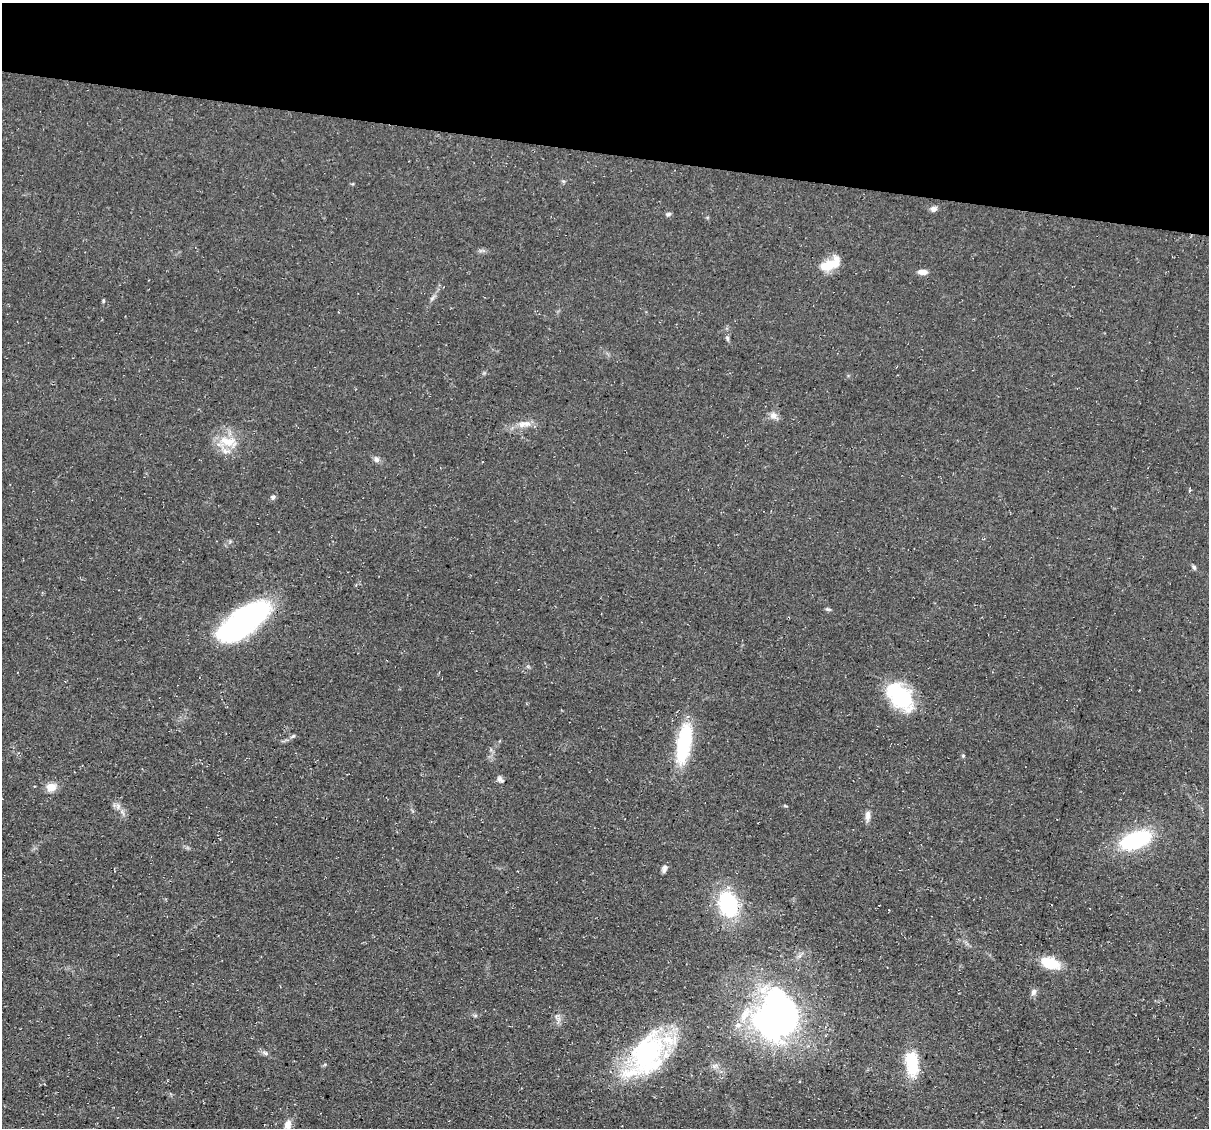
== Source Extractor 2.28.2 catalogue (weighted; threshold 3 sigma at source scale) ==
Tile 2 of 4 x 4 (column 2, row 1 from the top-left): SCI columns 1208-2414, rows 3610-4735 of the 4832 x 4851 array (HDU 1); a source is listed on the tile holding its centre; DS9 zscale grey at full resolution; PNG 1211 x 1130 px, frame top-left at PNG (2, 3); no overlay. Shown black and unused: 13% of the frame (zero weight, under 3 of 4 exposures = <1% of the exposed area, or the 3 px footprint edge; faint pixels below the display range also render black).
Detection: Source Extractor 2.28.2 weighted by HDU 2 'WHT'; one run over the whole footprint, this tile lists its part. Background 0.0753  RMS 0.0077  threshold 0.0345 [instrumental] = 3 sigma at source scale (4.5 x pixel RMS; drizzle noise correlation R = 1.50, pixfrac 1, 0.05/0.05 arcsec/px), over >= 5 px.
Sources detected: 38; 2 inside a brighter object's white glare — not listed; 4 inside a brighter listed object's ellipse — not listed separately; the other 32 listed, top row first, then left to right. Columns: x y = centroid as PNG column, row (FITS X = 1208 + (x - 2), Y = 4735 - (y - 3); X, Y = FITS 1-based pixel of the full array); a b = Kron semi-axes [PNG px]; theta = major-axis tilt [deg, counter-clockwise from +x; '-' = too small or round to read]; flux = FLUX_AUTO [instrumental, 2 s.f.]
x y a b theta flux
933 209 8 7 - 2.8
668 214 7 5 28 1.6
828 265 21 11 37 17
922 272 10 5 -4 5
103 301 5 3 - 0.8
727 338 6 5 - 1.3
773 415 10 9 - 4.1
523 424 12 8 6 5.5
228 442 28 12 -17 16
377 459 8 7 - 2.8
273 497 6 6 - 1.8
1194 567 6 5 - 1.3
828 609 8 3 -11 1.1
245 620 55 25 33 140
900 696 33 20 -48 53
293 736 8 4 35 1.4
684 743 48 16 81 51
963 756 4 4 - 0.84
500 779 10 6 -38 2.4
51 787 12 10 4 7.4
118 806 8 5 80 2.5
868 815 13 7 87 3.7
1136 840 40 19 21 56
664 869 11 6 77 2.3
728 904 24 17 -73 63
1050 963 19 10 -20 24
1034 992 9 7 66 2.7
777 1018 49 35 87 270
265 1053 7 5 -44 1.7
647 1054 42 26 60 140
912 1064 28 13 -85 30
288 1124 12 8 75 5.4
Overlapping masked pixels (flux is a lower limit): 2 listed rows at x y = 245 620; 647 1054